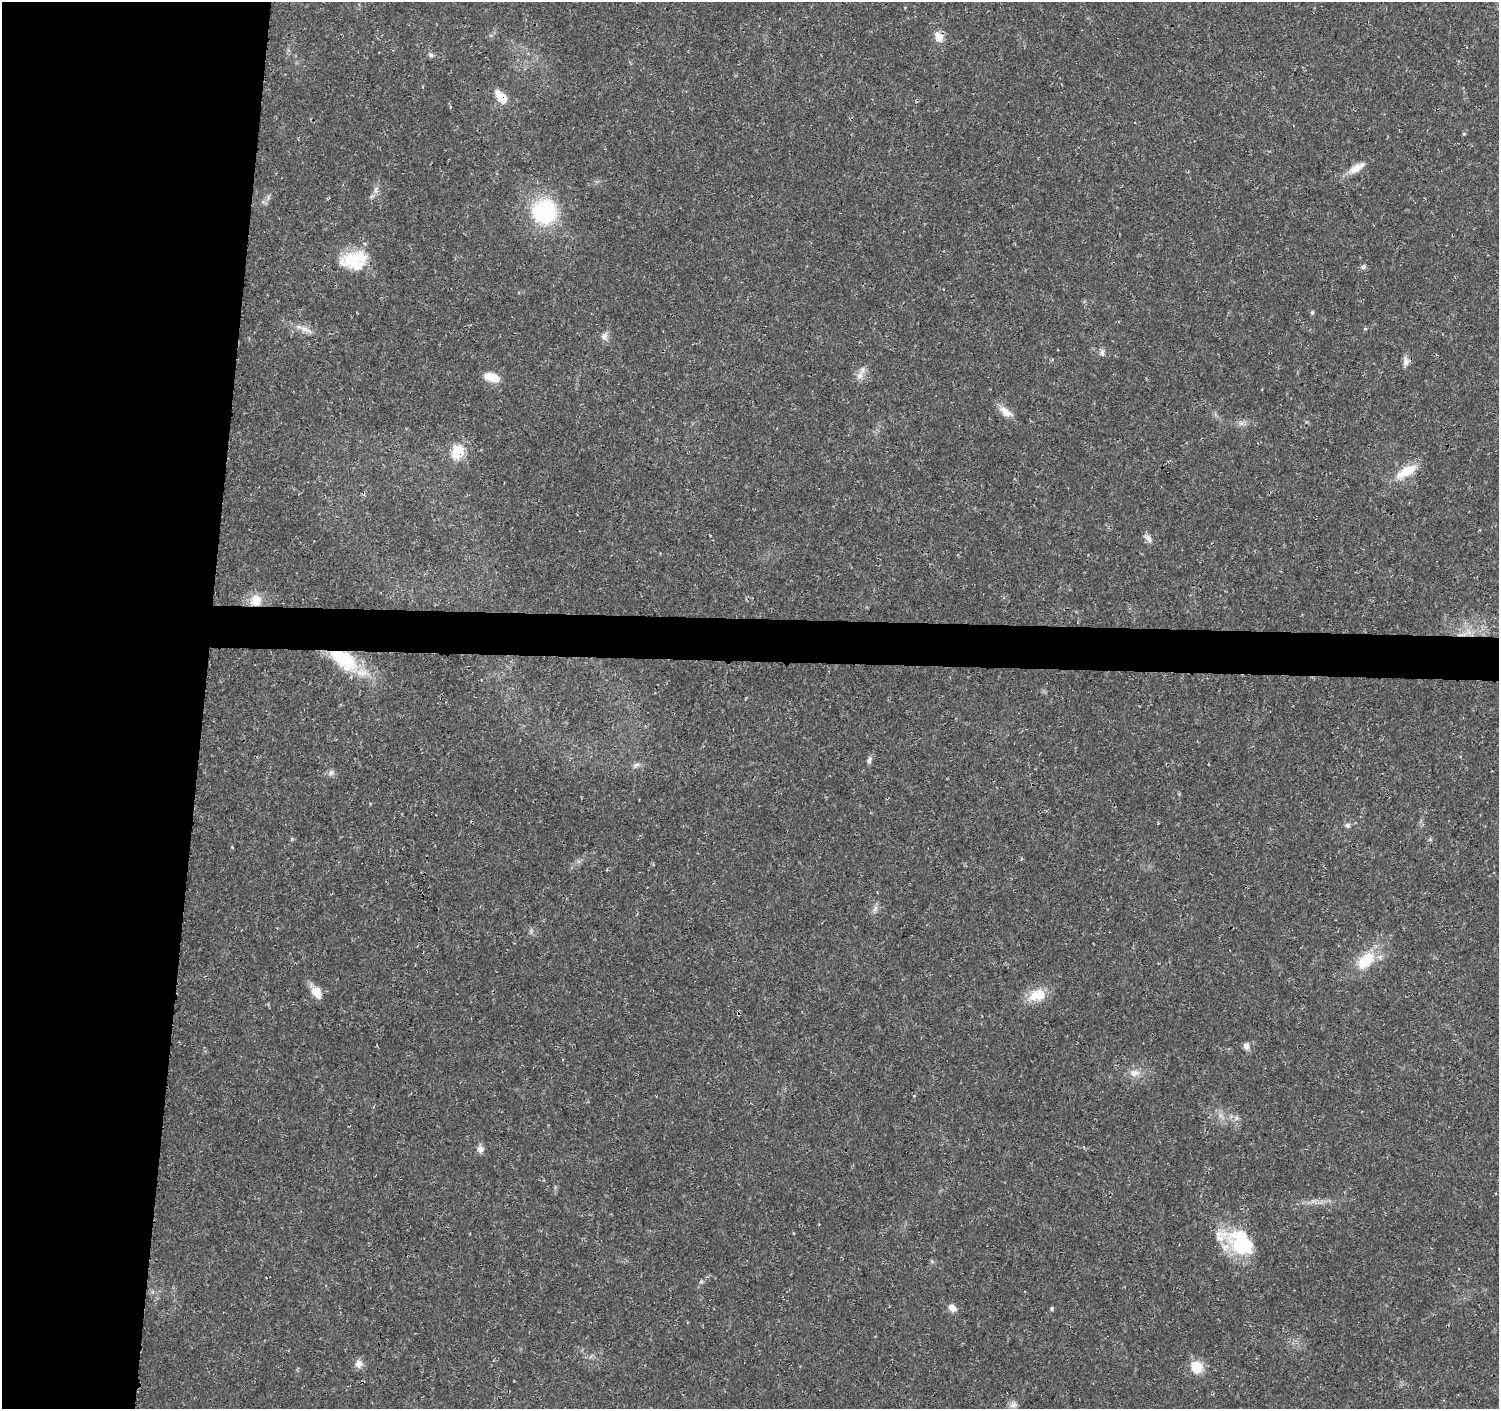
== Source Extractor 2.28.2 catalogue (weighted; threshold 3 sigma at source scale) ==
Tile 4 of 3 x 3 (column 1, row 2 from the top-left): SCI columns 3-1499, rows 1638-3044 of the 4502 x 4733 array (HDU 1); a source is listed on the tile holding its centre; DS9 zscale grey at full resolution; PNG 1501 x 1411 px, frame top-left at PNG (2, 2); no overlay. Shown black and unused: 16% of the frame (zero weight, under 3 of 4 exposures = <1% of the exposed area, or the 3 px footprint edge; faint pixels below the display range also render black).
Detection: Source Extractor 2.28.2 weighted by HDU 2 'WHT'; one run over the whole footprint, this tile lists its part. Background 0.025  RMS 0.0028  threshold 0.0125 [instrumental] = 3 sigma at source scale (4.5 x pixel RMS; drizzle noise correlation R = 1.50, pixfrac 1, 0.0396/0.0396 arcsec/px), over >= 5 px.
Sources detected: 46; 1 cosmic-ray / hot-pixel residue — not listed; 2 inside a brighter listed object's ellipse — not listed separately; the other 43 listed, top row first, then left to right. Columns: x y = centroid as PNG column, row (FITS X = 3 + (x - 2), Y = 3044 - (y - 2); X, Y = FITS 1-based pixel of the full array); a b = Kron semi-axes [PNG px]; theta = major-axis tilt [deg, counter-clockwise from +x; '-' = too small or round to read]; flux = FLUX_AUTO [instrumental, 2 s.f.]
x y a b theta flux
939 36 14 10 -50 2.7
431 55 8 6 -29 0.79
501 97 16 9 -50 4.7
1464 134 5 3 - 0.29
1357 168 25 8 31 3.4
376 190 12 6 74 1.4
544 211 24 24 - 27
353 259 39 18 17 11
1363 267 8 6 14 0.7
1312 312 6 5 - 0.5
305 329 21 7 -25 2.4
604 336 11 10 - 1.5
1102 352 9 6 84 0.85
1406 361 14 8 -86 1.6
860 375 12 9 63 2
492 377 18 9 -20 4.7
1005 412 21 9 -38 2.9
1240 422 10 4 -89 0.77
458 452 8 7 - 19
1406 471 31 12 28 6.4
1148 538 13 7 -52 1.3
256 600 13 12 - 4.7
344 660 44 21 -35 18
869 760 12 5 77 0.94
636 765 12 5 25 1
331 773 10 7 29 1
1347 825 7 6 - 0.82
875 909 10 5 64 1
1366 960 32 17 43 8.9
316 992 16 11 -59 3.6
1037 995 24 15 16 6.2
1246 1046 8 7 - 1.4
1134 1073 16 10 -3 2.5
1236 1118 7 7 - 0.88
480 1149 10 9 - 1.3
1241 1242 35 25 -54 20
932 1261 6 4 -44 0.39
701 1282 7 5 -70 0.46
952 1308 10 8 -32 1.9
1052 1308 7 3 89 0.38
358 1364 11 10 - 1.8
1197 1367 16 14 -50 4.9
1013 1405 11 6 8 1.2
Overlapping masked pixels (flux is a lower limit): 5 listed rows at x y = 939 36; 501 97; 458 452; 256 600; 344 660